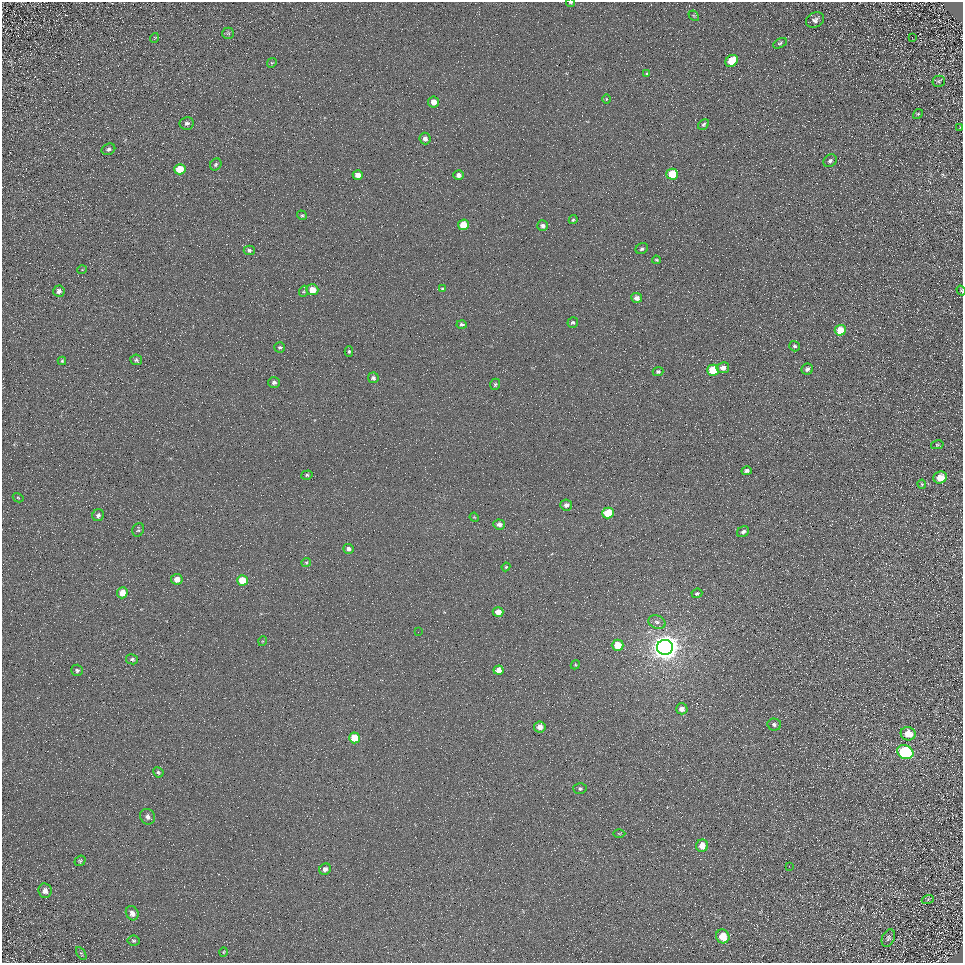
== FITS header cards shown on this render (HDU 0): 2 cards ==
NAXIS1  =                  961
NAXIS2  =                  961

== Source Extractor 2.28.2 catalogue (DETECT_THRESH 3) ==
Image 961 x 961 px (HDU 0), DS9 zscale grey, 1 PNG px = 1 image px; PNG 965 x 965 px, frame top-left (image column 1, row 961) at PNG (2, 2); each listed source drawn as its Kron ellipse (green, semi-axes under 4 px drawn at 4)
Background 4.73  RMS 8.7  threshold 26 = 3 sigma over >= 5 px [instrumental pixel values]
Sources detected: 106; all 106 listed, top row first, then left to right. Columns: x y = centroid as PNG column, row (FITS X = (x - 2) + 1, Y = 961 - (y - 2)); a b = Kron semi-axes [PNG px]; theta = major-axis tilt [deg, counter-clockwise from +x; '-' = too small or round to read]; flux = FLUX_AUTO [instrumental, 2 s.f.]
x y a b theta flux
571 3 4 3 - 990
694 16 6 4 -43 750
815 20 9 7 29 2300
228 33 6 5 - 960
912 37 2 2 - 420
154 38 5 3 - 450
780 43 7 4 28 1000
732 61 6 5 - 15000
272 63 5 4 - 670
647 74 3 3 - 940
939 81 6 5 - 890
606 99 5 3 - 520
433 102 5 5 - 4800
918 114 5 4 - 690
187 123 7 6 - 1600
704 124 6 4 46 920
960 127 2 2 - 290
425 138 6 5 - 2800
108 149 7 5 24 1400
830 161 7 5 40 1500
216 164 6 5 - 1100
180 169 6 5 - 12000
672 174 5 5 - 16000
358 175 5 4 - 4200
458 175 5 5 - 2700
302 215 5 4 - 780
573 220 5 3 - 690
463 225 5 5 - 10000
543 226 5 5 - 1700
642 249 6 5 - 1200
249 250 5 4 - 1400
656 260 4 3 - 630
82 270 5 3 - 390
442 289 4 4 - 590
312 290 6 5 - 7100
961 290 5 4 - 600
59 291 5 5 - 1800
304 291 6 3 71 830
637 298 5 5 - 3100
573 322 5 5 - 1100
462 324 5 4 - 1400
840 330 5 5 - 12000
795 346 5 5 - 1200
280 347 5 5 - 1000
349 351 5 4 - 1000
136 360 6 5 - 1200
62 361 4 4 - 780
723 368 6 5 - 3400
807 369 6 5 - 2000
713 370 6 5 - 21000
658 372 5 4 - 1200
373 378 5 5 - 1500
274 382 6 5 - 1600
495 384 6 5 - 1000
937 445 6 4 14 780
747 471 5 4 - 1700
307 475 6 4 18 1100
940 478 7 6 - 7400
922 484 4 4 - 590
18 498 5 4 - 590
566 505 6 5 - 2100
608 513 6 5 - 18000
98 515 6 5 - 1700
474 517 5 3 - 480
499 524 6 5 - 3000
138 530 7 5 68 1000
743 532 6 5 - 1700
349 549 5 4 - 2100
306 562 5 3 - 650
506 567 4 4 - 590
177 579 5 5 - 4800
242 580 5 5 - 13000
122 593 5 5 - 6900
697 593 5 4 - 1300
498 612 5 5 - 5200
657 622 9 6 -19 2200
418 632 2 2 - 220
263 641 5 3 - 520
618 645 6 5 - 11000
665 647 8 7 - 870000
132 659 6 5 - 1200
575 665 5 4 - 580
77 670 6 5 - 1200
499 670 5 4 - 3500
682 709 6 5 - 3400
774 724 7 6 - 1600
540 727 6 5 - 4800
908 734 7 7 - 8500
355 738 5 5 - 12000
905 752 8 7 - 72000
158 772 5 4 - 970
580 789 6 5 - 1200
148 817 8 7 - 2500
619 833 6 4 0 610
702 846 6 6 - 7200
80 861 6 5 - 860
789 866 3 2 - 590
325 869 6 5 - 2200
45 891 7 6 - 2800
928 899 6 4 20 800
132 913 7 6 - 3100
723 936 7 6 - 12000
888 938 9 6 65 1600
133 941 6 5 - 930
223 952 5 3 - 490
81 953 7 4 -57 880
At the frame edge (FLAGS 8, measured only in part): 2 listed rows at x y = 571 3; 961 290